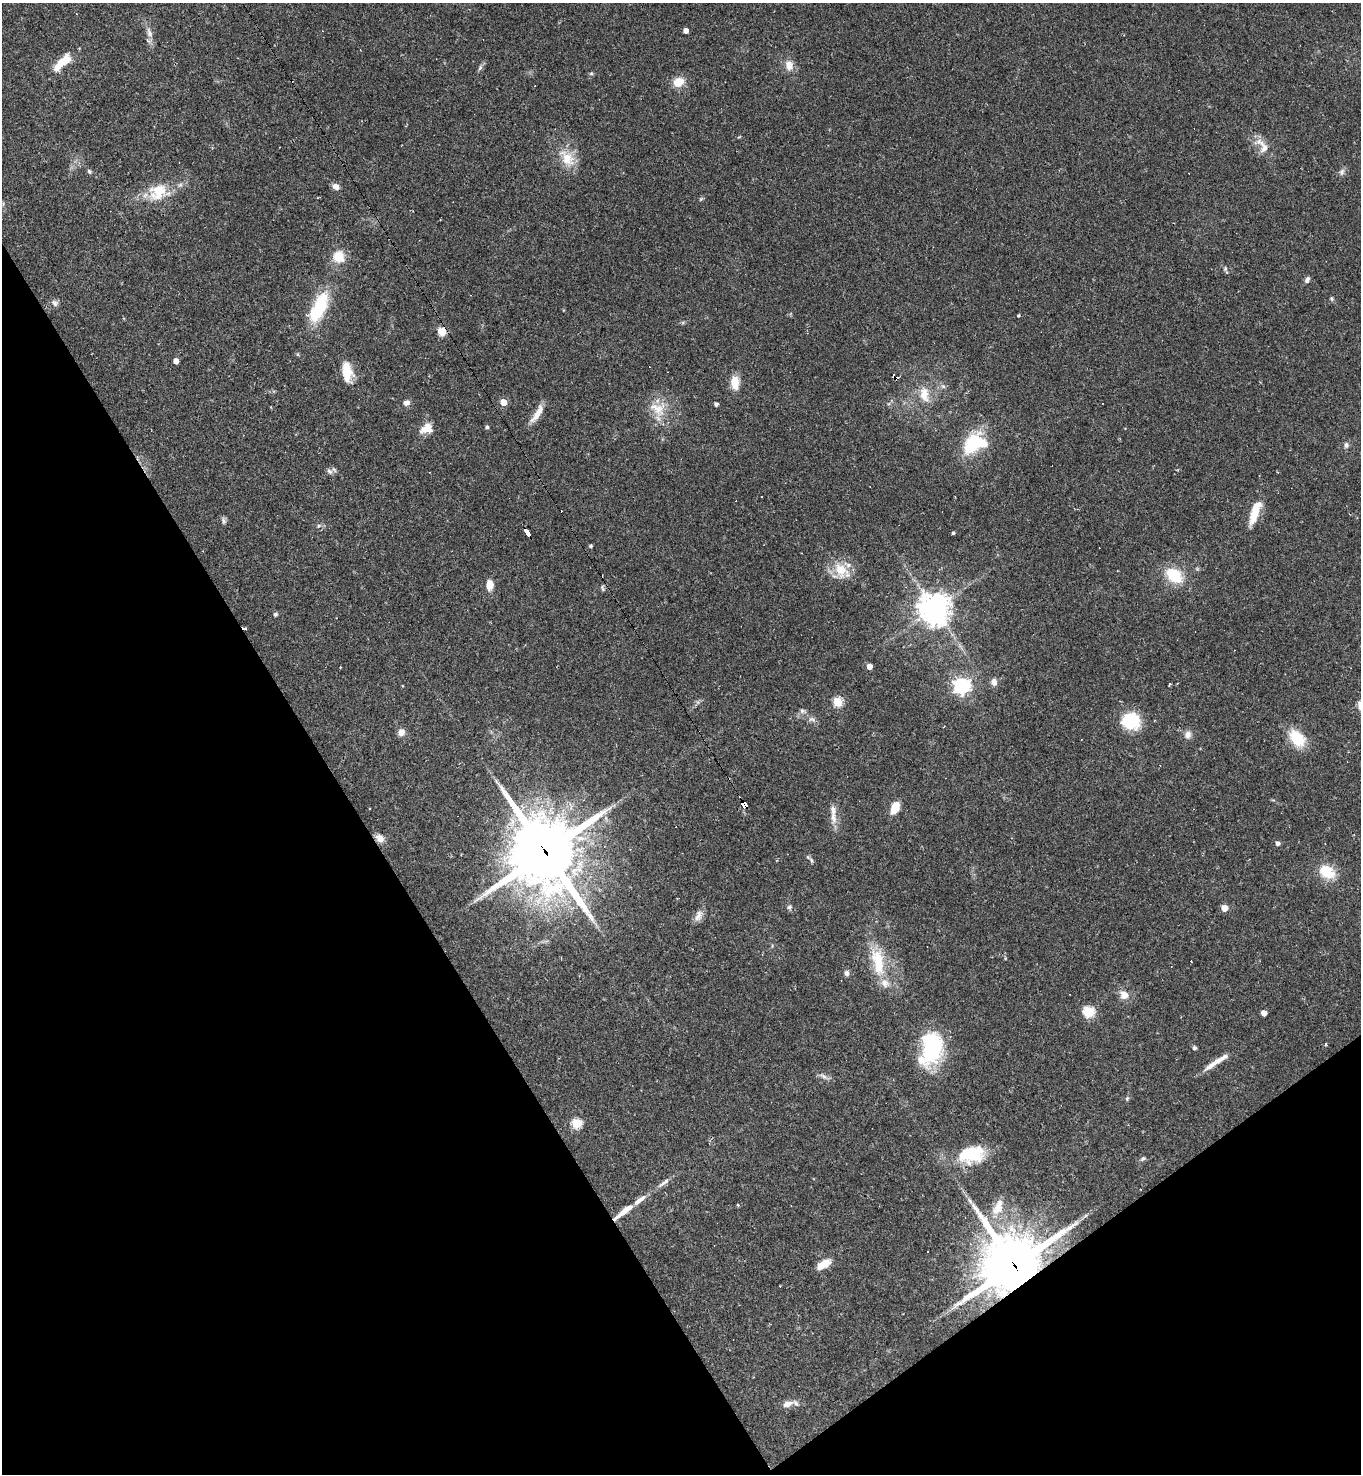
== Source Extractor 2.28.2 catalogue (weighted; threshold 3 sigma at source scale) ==
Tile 14 of 4 x 4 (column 2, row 4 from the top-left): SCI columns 1652-3010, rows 1-1472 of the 5881 x 5886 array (HDU 1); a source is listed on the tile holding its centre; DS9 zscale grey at full resolution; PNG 1363 x 1476 px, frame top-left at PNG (2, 3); no overlay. Shown black and unused: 30% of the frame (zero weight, under 2 of 3 exposures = <1% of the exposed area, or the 3 px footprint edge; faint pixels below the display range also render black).
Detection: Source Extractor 2.28.2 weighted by HDU 2 'WHT'; one run over the whole footprint, this tile lists its part. Background 0.0358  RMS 0.0049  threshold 0.022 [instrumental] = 3 sigma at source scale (4.5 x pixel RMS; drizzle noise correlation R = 1.50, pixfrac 1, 0.05/0.05 arcsec/px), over >= 5 px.
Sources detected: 117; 15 cosmic-ray / hot-pixel residue — not listed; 10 inside a brighter listed object's ellipse — not listed separately; the other 92 listed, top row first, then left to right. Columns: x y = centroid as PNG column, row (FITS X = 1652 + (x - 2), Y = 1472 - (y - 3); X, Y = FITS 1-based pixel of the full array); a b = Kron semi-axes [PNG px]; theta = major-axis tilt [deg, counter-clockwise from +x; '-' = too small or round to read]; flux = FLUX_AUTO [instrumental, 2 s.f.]
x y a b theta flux
686 31 4 4 - 3.2
149 33 15 7 -68 3
62 62 25 9 43 11
789 65 12 10 -69 4.8
480 68 9 5 63 1.2
591 73 6 4 1 0.66
678 82 12 10 26 7.2
1264 147 22 13 -72 6.2
567 158 26 16 -54 11
89 171 7 5 -58 0.89
1342 172 9 6 62 1.6
336 186 9 7 -34 2.4
158 191 25 18 27 15
701 199 7 3 37 0.64
339 257 14 14 - 8.7
1225 269 6 4 80 0.77
1307 280 8 6 62 1.4
1332 299 7 4 -83 0.75
55 303 10 8 -54 1.7
319 307 38 15 65 26
1018 315 4 3 - 0.55
442 332 8 7 - 5.9
176 361 4 4 - 3.8
347 372 25 11 -82 9.7
735 382 15 8 -84 7.9
943 386 7 4 -19 0.92
924 394 23 12 -78 7.9
503 402 5 4 - 8.4
406 403 8 6 26 2.4
716 404 4 4 - 1.5
657 409 25 16 -32 11
537 414 27 7 57 5.2
427 427 21 9 41 5.1
487 427 5 4 - 0.75
974 443 27 19 32 28
1346 445 8 6 86 1.5
329 471 8 7 - 1.7
1255 512 31 9 71 11
223 521 9 6 -68 1.2
527 533 8 4 -57 35
953 533 3 3 - 0.73
591 546 3 3 - 1.1
842 571 26 16 -41 11
1174 575 20 14 -38 16
489 585 11 7 -89 5.2
602 588 9 5 -76 0.89
934 609 10 9 - 720
275 614 5 5 - 0.99
869 666 4 4 - 4.1
340 667 3 2 - 0.38
994 682 10 8 -80 2.5
962 686 7 6 - 180
838 702 5 5 - 27
802 711 7 6 - 1.4
812 719 9 6 -2 1.6
1131 721 20 17 -11 19
401 732 9 7 64 3.1
1188 735 9 8 - 2.9
1297 738 20 13 -51 16
743 805 6 4 -52 80
895 808 10 7 64 10
833 817 22 8 -83 4.5
380 839 11 8 -47 3.6
1278 843 4 4 - 1.8
545 852 30 27 -66 2500
811 860 8 5 -59 1.2
1327 872 22 15 -32 12
789 907 7 6 - 1.2
1224 908 5 5 - 6.3
698 916 16 9 70 3.2
878 961 39 15 -80 19
847 973 8 6 -77 1.4
1124 995 9 7 -46 5.7
1089 1011 6 5 - 41
1264 1013 5 4 - 3.6
1326 1044 5 2 - 0.49
932 1048 38 23 82 38
1194 1048 5 4 - 1.3
1220 1059 26 7 32 4.7
823 1076 11 5 -26 1.8
1127 1098 6 4 78 0.74
577 1123 5 5 - 30
972 1154 34 21 15 23
1143 1159 7 5 44 1.1
662 1184 13 5 38 2
970 1201 9 4 -55 1.6
738 1205 5 3 - 0.44
998 1208 24 11 66 8
624 1212 29 6 38 8
824 1264 18 8 32 5.9
1014 1265 20 19 - 2700
788 1404 17 8 20 3.6
Overlapping masked pixels (flux is a lower limit): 6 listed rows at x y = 442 332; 527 533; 743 805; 545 852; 624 1212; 1014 1265